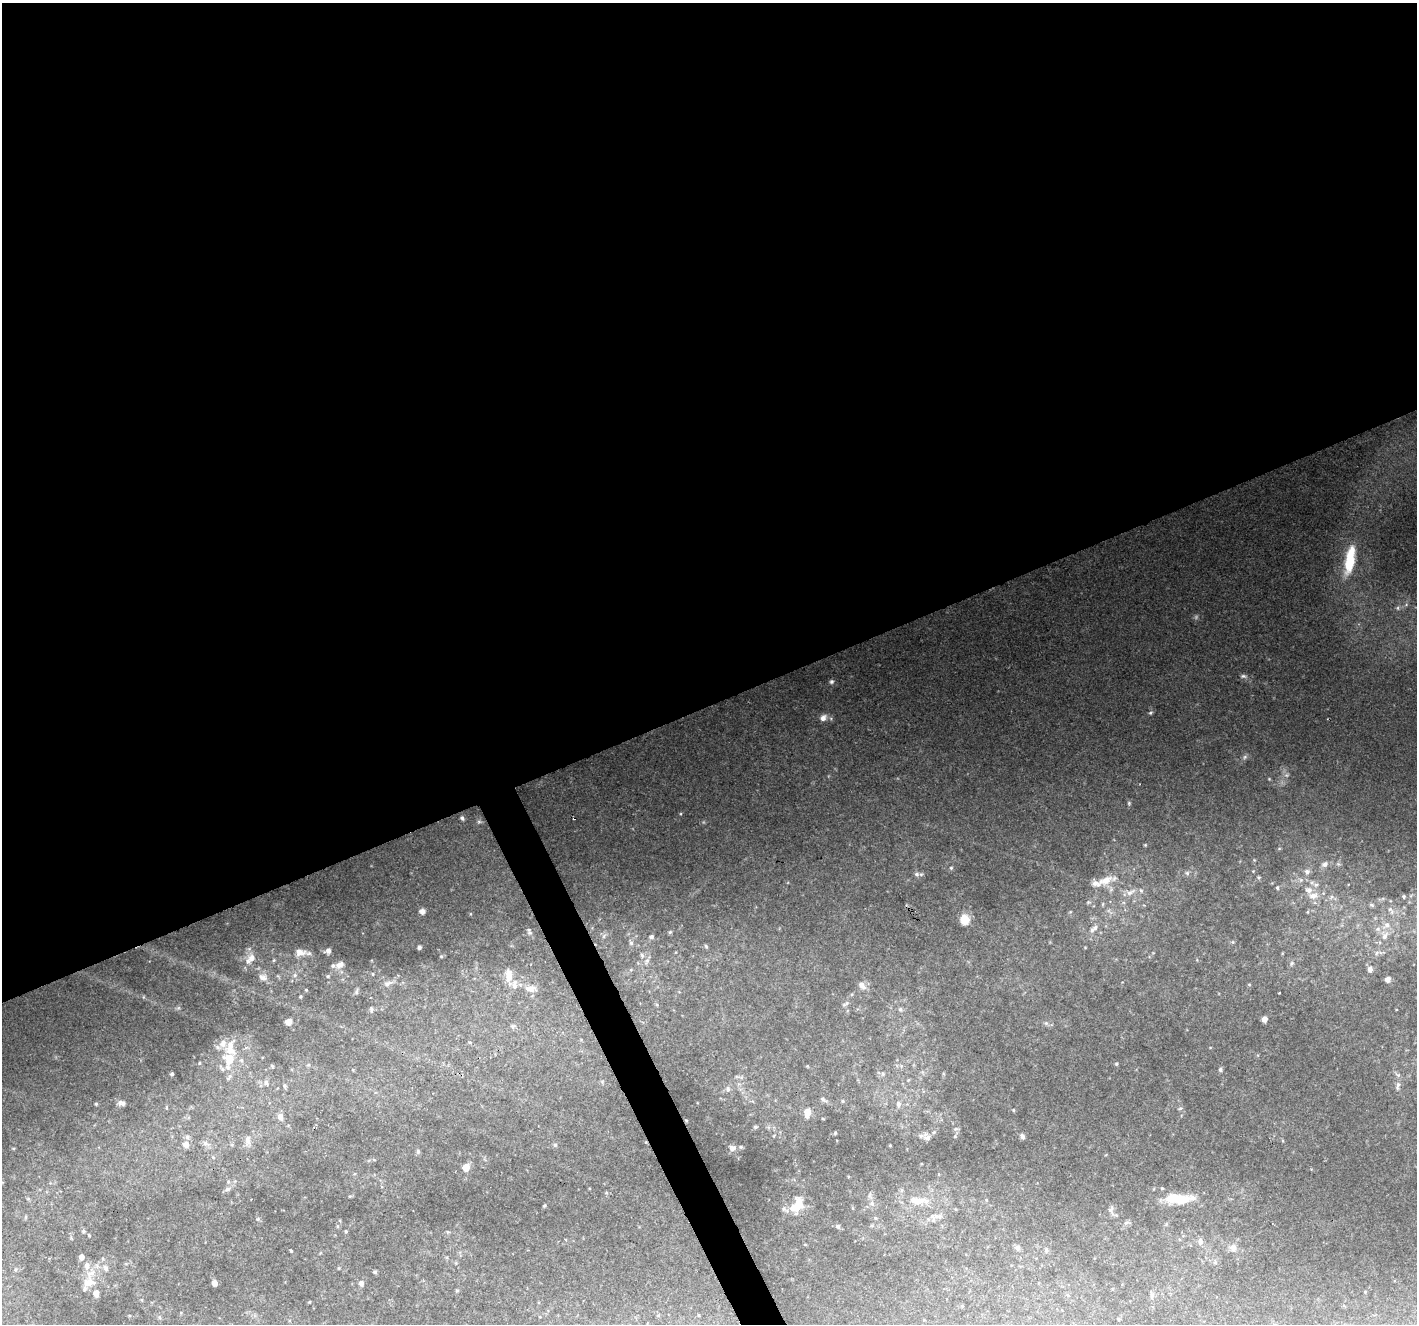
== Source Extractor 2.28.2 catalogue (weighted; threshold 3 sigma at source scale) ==
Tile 2 of 4 x 4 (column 2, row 1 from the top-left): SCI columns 1417-2831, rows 4059-5380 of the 5664 x 5527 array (HDU 1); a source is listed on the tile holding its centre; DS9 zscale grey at full resolution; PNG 1419 x 1326 px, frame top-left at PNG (2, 3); no overlay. Shown black and unused: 54% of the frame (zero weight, under 2 of 3 exposures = <1% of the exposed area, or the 3 px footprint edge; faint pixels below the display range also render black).
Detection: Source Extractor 2.28.2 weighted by HDU 2 'WHT'; one run over the whole footprint, this tile lists its part. Background 0.232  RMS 0.0094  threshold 0.0423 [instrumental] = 3 sigma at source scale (4.5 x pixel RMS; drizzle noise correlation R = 1.50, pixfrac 1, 0.0396/0.0396 arcsec/px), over >= 5 px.
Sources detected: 197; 3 too faint to see at this stretch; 2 inside a brighter object's white glare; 1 cosmic-ray / hot-pixel residue — not listed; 16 inside a brighter listed object's ellipse — not listed separately; the other 175 listed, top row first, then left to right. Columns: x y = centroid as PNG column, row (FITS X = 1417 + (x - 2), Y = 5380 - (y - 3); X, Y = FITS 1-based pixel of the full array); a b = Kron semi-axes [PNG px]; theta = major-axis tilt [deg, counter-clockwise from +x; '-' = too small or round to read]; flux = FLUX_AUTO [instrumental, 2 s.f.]
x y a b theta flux
1350 560 36 11 79 42
1406 605 6 4 20 1.7
1243 676 11 5 -1 2.9
831 681 7 6 - 2.1
1151 713 6 5 - 1.6
823 718 10 8 39 6.2
1245 757 9 6 42 2.7
1287 775 8 6 20 2.5
1129 803 5 4 - 1.3
681 814 5 3 - 0.87
462 818 4 4 - 2.5
479 822 6 4 0 1.5
1145 845 4 3 - 0.96
1279 848 5 3 - 1
1325 864 9 7 26 4.4
951 868 5 5 - 1.4
1307 872 7 7 - 3.9
1187 873 6 5 - 2.2
917 874 8 6 -5 3.1
1259 877 5 5 - 1.3
1105 880 22 10 21 14
1301 880 6 6 - 2.4
1316 885 10 6 11 3.8
1277 888 5 4 - 1.7
1130 892 15 7 22 6.1
1313 895 13 9 5 9.1
1404 897 4 4 - 1.5
1103 904 6 4 88 1.1
1371 905 7 4 -27 1.6
1390 909 7 6 - 2.6
422 911 5 5 - 6.1
1070 912 5 3 - 0.73
1308 912 5 3 - 0.9
964 919 11 9 -88 14
1387 925 11 9 32 7
1095 927 8 6 44 3.2
529 932 11 6 -77 3.2
670 932 5 5 - 1.4
604 936 7 5 60 2.3
1385 936 13 7 58 6.6
651 937 7 5 13 2.4
1233 942 5 5 - 1.2
631 943 6 6 - 2.2
706 946 6 5 - 1.5
419 947 4 4 - 2.2
1085 947 4 3 - 0.7
328 951 6 5 - 4.5
300 952 16 9 -5 8.1
1377 953 7 5 60 2.3
642 955 8 5 -65 2.6
441 956 4 4 - 1
251 958 12 11 - 8.2
274 960 4 4 - 0.94
647 961 10 5 65 3.2
1291 963 7 6 - 2.1
340 965 11 7 31 5.6
631 969 5 3 - 1.1
1370 969 7 6 - 4.4
373 974 4 4 - 0.94
295 975 6 5 - 2
509 975 14 7 -89 12
328 976 5 4 - 1.1
263 977 12 9 -22 5.9
1388 979 5 5 - 6.4
388 983 14 7 13 5.4
514 984 15 9 87 7.4
1249 984 5 4 - 1.1
862 985 10 7 -52 6.3
531 989 18 9 0 7.7
306 990 4 3 - 0.8
356 992 10 4 71 1.9
143 997 6 3 71 0.92
300 997 4 3 - 1.2
845 1004 11 5 27 2.2
657 1005 5 3 - 1.1
178 1008 7 4 18 1.5
371 1009 7 5 -80 1.9
900 1009 6 6 - 2.6
1264 1019 5 5 - 5.5
288 1022 7 6 - 6.4
1046 1023 6 5 - 1.9
512 1026 7 4 90 1.8
223 1043 10 8 78 7.9
229 1059 18 15 65 24
199 1063 4 4 - 1
1116 1064 4 4 - 1.3
308 1065 6 4 18 1.2
272 1066 6 4 -47 1.3
807 1066 5 4 - 0.88
901 1066 7 6 - 2.4
1220 1070 5 5 - 1.8
172 1074 4 3 - 1.9
883 1074 7 6 - 2.8
229 1077 12 5 50 3.1
741 1077 11 3 -9 1.9
908 1080 5 4 - 1.1
266 1082 9 6 -69 3.9
602 1082 6 6 - 1.6
1398 1084 8 6 73 3.1
285 1086 7 6 - 2.1
728 1089 9 6 -90 2.9
823 1100 11 5 -35 2.7
842 1101 6 4 -89 1.1
122 1103 9 6 -13 4.4
96 1104 4 4 - 1.1
898 1104 8 6 88 3.9
166 1108 6 3 -82 1
1180 1108 7 4 28 1.5
1013 1110 4 4 - 0.94
808 1112 13 7 79 8.6
280 1117 9 6 -73 5.8
823 1119 5 3 - 0.71
686 1120 3 3 - 0.94
755 1127 6 4 -1 1.4
956 1129 7 4 19 1.6
835 1133 4 4 - 1.1
955 1136 4 4 - 0.94
1022 1136 6 4 -67 3.1
187 1137 7 7 - 2.8
927 1137 12 8 -39 5.5
248 1140 17 8 -82 6.9
205 1143 8 7 - 4.1
186 1145 7 6 - 7.1
555 1145 6 5 - 1.9
890 1145 3 2 - 0.74
13 1148 5 3 - 1
733 1148 10 9 - 4.2
418 1152 5 5 - 2.1
213 1157 5 3 - 1.1
374 1160 5 3 - 0.93
466 1168 6 5 - 14
228 1182 7 5 -70 2.2
227 1189 8 6 6 2.7
902 1190 6 4 -71 1.6
350 1196 5 3 - 0.97
1173 1198 44 10 1 27
28 1199 6 4 -18 1.2
918 1201 31 11 -3 21
872 1203 9 6 -64 3.6
544 1205 4 4 - 1.2
797 1206 18 11 32 20
1111 1210 10 8 -90 3.4
932 1216 9 7 -5 4.7
26 1217 6 4 89 1.3
875 1218 5 5 - 1.2
258 1219 5 5 - 1.3
1126 1223 7 4 19 1.8
337 1226 5 3 - 0.97
838 1226 6 6 - 2
83 1231 6 5 - 1.9
346 1231 3 3 - 1.2
89 1235 5 4 - 0.98
1200 1241 10 6 87 3.3
1018 1248 6 6 - 3.7
1233 1248 10 9 - 5.2
1046 1250 7 6 - 2.4
291 1251 3 3 - 1
81 1257 5 5 - 5.9
1215 1263 6 4 18 1.4
87 1265 8 7 - 5.8
106 1268 8 6 -65 3.5
375 1272 5 4 - 1.5
89 1282 18 12 6 14
214 1283 5 4 - 4.9
361 1283 5 5 - 4.1
457 1291 5 4 - 1.1
1365 1292 3 3 - 0.78
96 1293 9 7 -83 5.8
1068 1295 6 5 - 1.5
1152 1295 11 5 -89 2.8
141 1300 4 4 - 1.1
962 1306 4 4 - 0.94
658 1315 5 4 - 1
159 1317 6 5 - 1.7
1118 1319 4 4 - 0.94
Overlapping masked pixels (flux is a lower limit): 1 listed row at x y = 686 1120
Unlisted compact peaks at least as high as the median listed source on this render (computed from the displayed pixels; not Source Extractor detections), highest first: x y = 1253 871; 1279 993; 703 822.